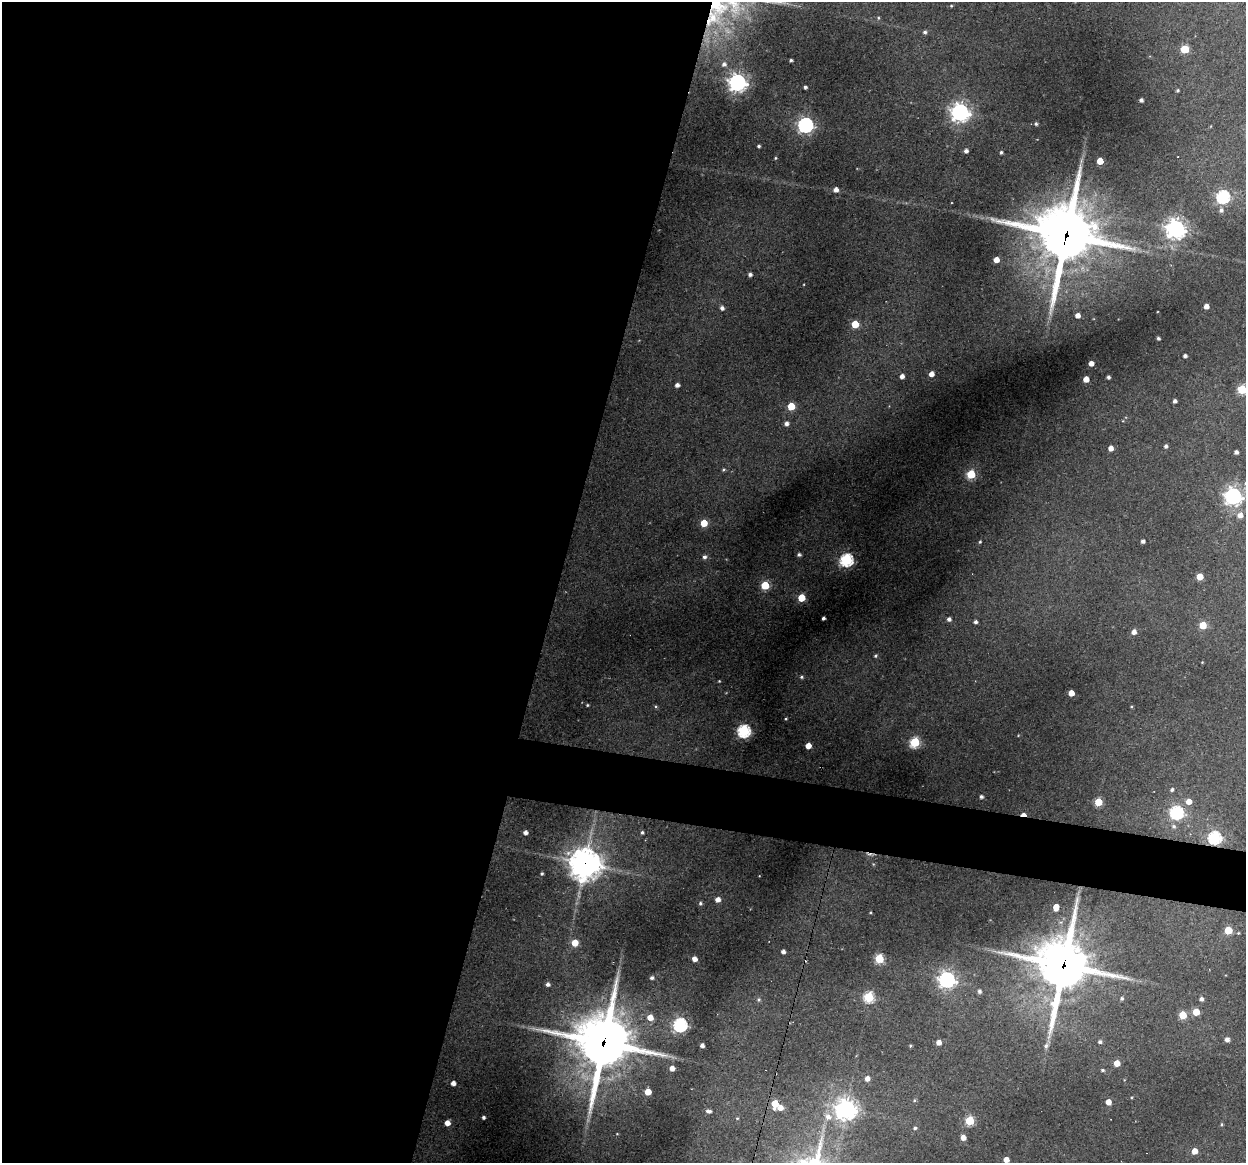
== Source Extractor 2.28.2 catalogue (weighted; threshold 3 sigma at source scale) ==
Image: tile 5 of 4 x 4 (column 1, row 2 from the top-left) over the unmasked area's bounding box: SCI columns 1-1244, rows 2438-3598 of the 4975 x 4996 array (HDU 1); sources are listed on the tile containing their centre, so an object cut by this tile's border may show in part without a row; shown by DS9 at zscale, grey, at full resolution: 1 PNG px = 1 image px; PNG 1248 x 1165 px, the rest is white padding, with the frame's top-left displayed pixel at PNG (2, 2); no overlay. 48% of this frame is shown black and not used: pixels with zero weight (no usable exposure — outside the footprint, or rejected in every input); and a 3 px margin inside the footprint's outer edge (the drizzle kernel's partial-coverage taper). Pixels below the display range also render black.
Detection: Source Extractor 2.28.2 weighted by HDU 2 'WHT'; one run over the whole footprint, this tile lists its part. Background 0.342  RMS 0.014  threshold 0.0634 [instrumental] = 3 sigma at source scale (4.5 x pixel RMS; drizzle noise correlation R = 1.50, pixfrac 1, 0.05/0.05 arcsec/px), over >= 5 px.
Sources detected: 135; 1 inside a brighter object's white glare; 1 cosmic-ray / hot-pixel residue — not listed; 1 inside a brighter listed object's ellipse — not listed separately; the other 132 listed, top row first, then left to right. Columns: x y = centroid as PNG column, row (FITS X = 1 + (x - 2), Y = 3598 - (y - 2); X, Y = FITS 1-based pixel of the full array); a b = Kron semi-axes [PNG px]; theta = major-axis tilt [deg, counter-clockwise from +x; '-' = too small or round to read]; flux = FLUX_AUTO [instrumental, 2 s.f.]
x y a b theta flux
951 6 4 3 - 1.2
878 18 5 3 - 1.3
925 32 5 4 - 2.6
1185 49 5 5 - 58
791 60 3 3 - 2.3
724 64 6 6 - 3.7
737 82 7 6 - 670
805 87 4 3 - 2.7
1177 90 3 3 - 1.7
1141 100 4 4 - 3.9
960 112 7 7 - 670
1036 124 5 4 - 2.3
805 125 6 6 - 410
759 146 4 3 - 2.4
966 151 4 4 - 4.8
1001 152 4 3 - 2.2
775 158 4 3 - 1.3
1100 161 5 4 - 23
836 189 5 4 - 6.8
1223 197 6 6 - 210
1221 210 6 6 - 4.3
1175 229 7 7 - 680
1066 235 26 24 82 5600
996 260 4 4 - 14
750 274 4 4 - 3.8
1206 306 4 4 - 8.2
722 308 5 5 - 4.5
1077 315 4 4 - 8.2
855 324 5 5 - 38
1158 338 3 3 - 2
1185 356 4 3 - 3.8
1091 363 4 4 - 9.8
931 374 5 4 - 10
902 376 5 4 - 6.9
1108 377 3 3 - 2.8
1086 379 4 4 - 17
677 385 4 4 - 5.4
1242 389 5 5 - 80
1175 401 4 3 - 3.9
791 406 5 5 - 42
786 423 5 4 - 5.2
1166 446 4 4 - 3.1
1110 448 4 4 - 8.8
1236 452 4 4 - 4.5
723 469 5 4 - 2
971 474 5 5 - 69
1233 496 6 6 - 570
1240 515 6 6 - 7.7
704 523 5 5 - 32
1143 541 4 4 - 4.2
980 542 4 3 - 1.4
799 555 5 4 - 3.3
704 557 5 5 - 3.9
846 560 6 6 - 220
1200 577 5 5 - 23
765 585 5 5 - 59
801 598 5 5 - 35
823 618 4 3 - 3.1
949 619 5 5 - 4.3
975 622 4 4 - 3.4
1203 625 5 5 - 33
1134 632 5 5 - 7.2
875 656 5 5 - 2.5
801 677 5 4 - 2
719 681 4 4 - 1.2
1071 693 4 4 - 15
587 705 3 3 - 1.3
786 719 3 3 - 1.3
743 731 6 6 - 200
915 742 5 5 - 110
808 746 4 4 - 14
1172 789 4 4 - 2.8
981 797 4 3 - 3.4
1189 801 5 5 - 12
1098 802 5 5 - 39
1176 812 6 6 - 230
1023 815 6 3 2 12
1173 826 6 6 - 3.3
525 832 4 4 - 5.8
642 832 5 4 - 2.3
1214 838 6 6 - 200
585 864 10 10 - 2100
542 874 3 3 - 2
718 899 5 5 - 7.6
700 903 6 4 -80 2.3
1056 907 5 4 - 17
1228 930 5 5 - 46
575 943 5 5 - 24
783 952 4 4 - 5.1
694 959 5 4 - 9.1
879 959 5 5 - 81
1064 965 22 19 80 5100
652 978 5 4 - 3.7
947 980 6 6 - 480
548 984 5 5 - 4.1
979 991 5 4 - 3.8
869 997 5 5 - 110
1122 998 4 4 - 2.5
1201 999 4 4 - 4.3
759 1000 6 6 - 2.7
1196 1012 5 4 - 26
1183 1015 5 5 - 38
650 1017 5 5 - 15
680 1025 6 6 - 280
1227 1039 4 4 - 5.7
939 1042 4 4 - 8.3
1100 1042 4 4 - 3
604 1043 22 18 -85 4700
702 1045 4 4 - 5.5
910 1046 5 3 - 1.3
1046 1046 8 6 71 4.1
1117 1063 5 4 - 17
672 1068 4 4 - 7.7
1102 1070 5 4 - 2
867 1078 5 5 - 8
453 1083 4 4 - 7.5
648 1092 5 5 - 25
1108 1102 4 4 - 13
775 1103 6 5 - 37
780 1108 5 5 - 11
846 1109 7 7 - 910
709 1111 7 5 -9 4.1
483 1117 3 3 - 2.6
828 1117 10 9 - 11
737 1118 4 4 - 1.4
970 1121 5 5 - 73
447 1123 5 4 - 11
1221 1124 4 3 - 1.5
915 1128 5 4 - 2.2
963 1138 5 4 - 9.7
1195 1151 5 4 - 15
1006 1160 4 4 - 12
Overlapping masked pixels (flux is a lower limit): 6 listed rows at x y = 1066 235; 1023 815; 1214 838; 585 864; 1064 965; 604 1043
Isophote crosses this tile's border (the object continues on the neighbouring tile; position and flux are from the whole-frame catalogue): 1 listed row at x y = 1242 389